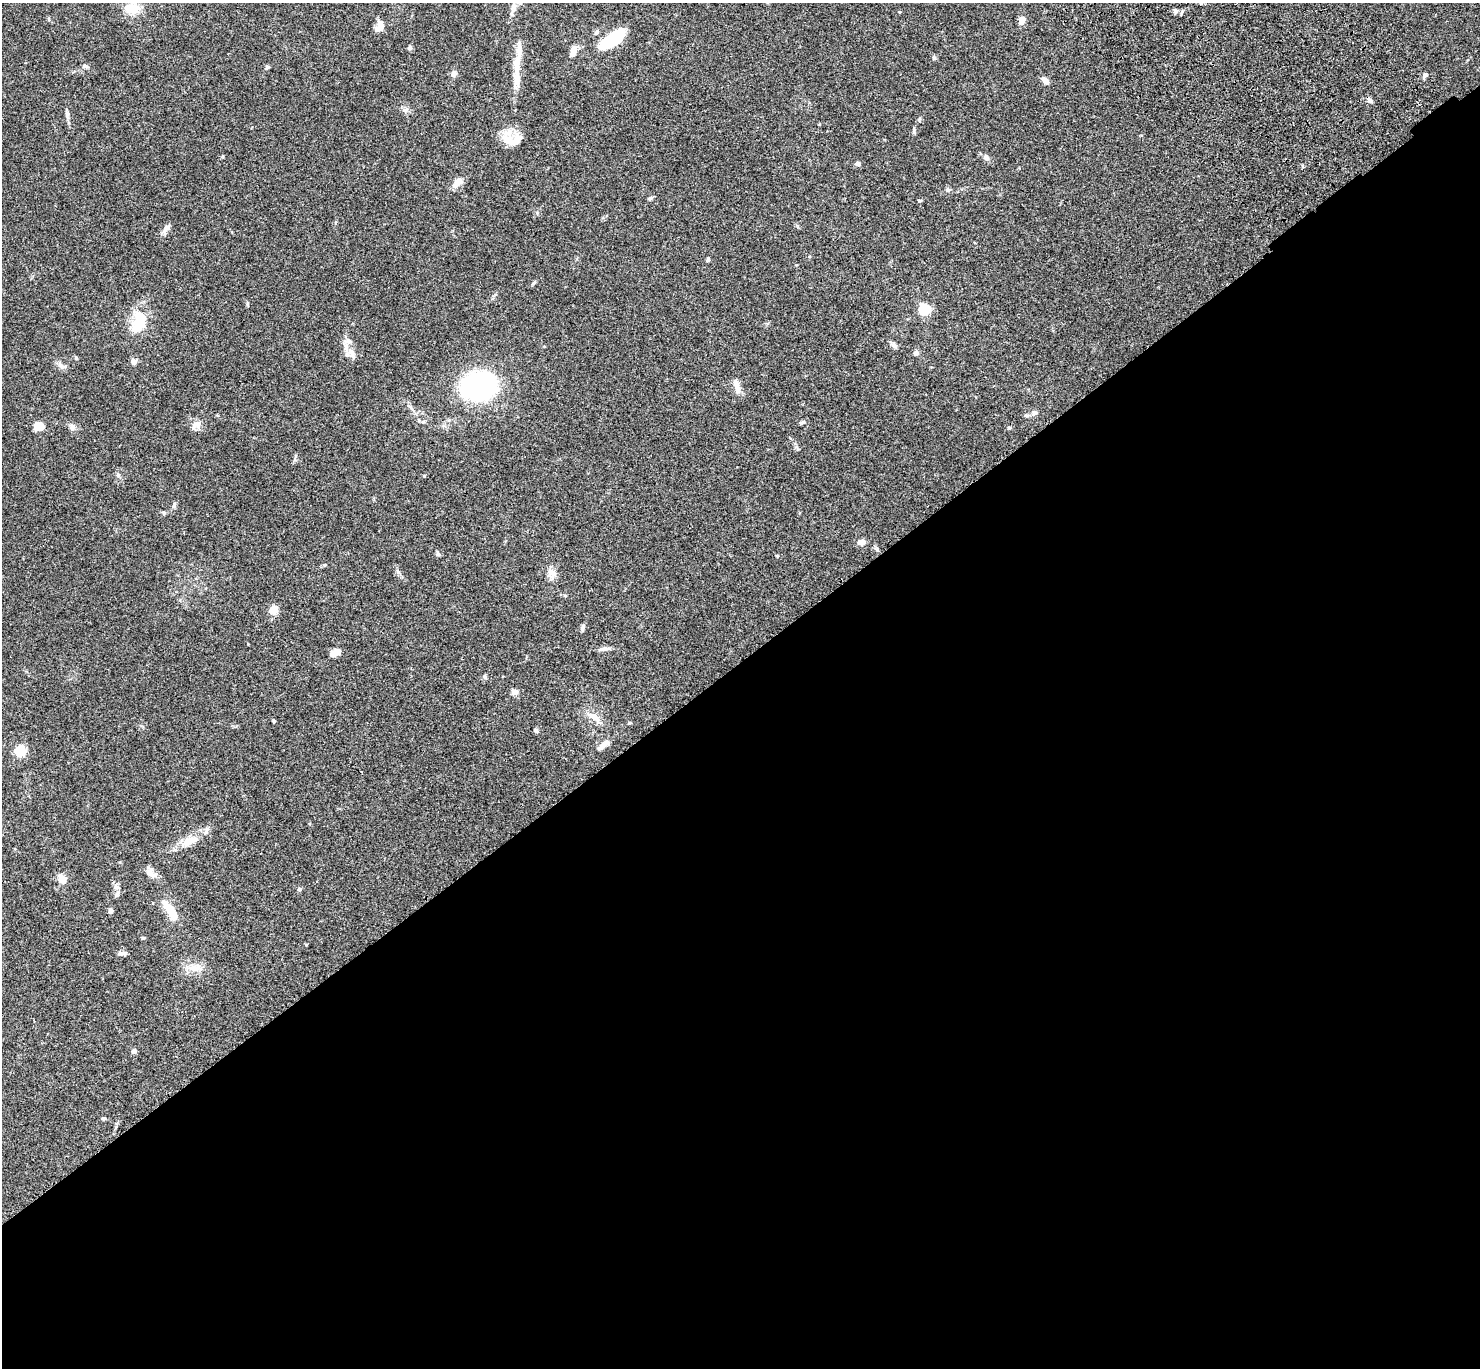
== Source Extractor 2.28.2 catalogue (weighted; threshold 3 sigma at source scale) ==
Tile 15 of 4 x 4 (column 3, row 4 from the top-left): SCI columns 3056-4533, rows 384-1749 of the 6110 x 6090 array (HDU 1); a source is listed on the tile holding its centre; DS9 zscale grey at full resolution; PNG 1482 x 1370 px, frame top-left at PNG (2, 3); no overlay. Shown black and unused: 52% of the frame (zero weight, under 3 of 4 exposures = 6% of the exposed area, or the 3 px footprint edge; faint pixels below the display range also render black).
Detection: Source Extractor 2.28.2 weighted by HDU 2 'WHT'; one run over the whole footprint, this tile lists its part. Background 0.0588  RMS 0.0052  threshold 0.0236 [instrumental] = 3 sigma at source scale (4.5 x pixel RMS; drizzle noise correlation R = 1.50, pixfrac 1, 0.05/0.05 arcsec/px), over >= 5 px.
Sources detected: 89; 6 inside a brighter listed object's ellipse — not listed separately; the other 83 listed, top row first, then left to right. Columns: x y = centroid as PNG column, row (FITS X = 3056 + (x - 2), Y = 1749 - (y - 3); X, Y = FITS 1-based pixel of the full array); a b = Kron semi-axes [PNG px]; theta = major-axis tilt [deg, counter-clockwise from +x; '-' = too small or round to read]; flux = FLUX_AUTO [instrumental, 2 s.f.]
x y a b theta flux
514 6 15 8 88 3.5
132 9 20 14 -4 8.3
1175 11 8 4 82 0.91
49 19 6 4 -72 0.59
1022 20 8 6 73 4.1
380 26 15 8 64 4
596 32 8 6 55 1.2
611 40 28 11 34 28
410 47 5 5 - 1.1
573 51 14 7 70 3.8
934 58 5 5 - 0.78
517 64 34 10 86 8.8
85 66 7 5 -22 0.97
454 73 9 7 69 1.9
1425 75 8 4 71 1.1
1045 81 9 6 -49 2.8
1369 100 8 6 -53 1.6
405 110 7 6 - 1.4
67 114 11 5 -80 1.5
506 140 31 13 85 7.4
986 157 9 7 -46 1.8
858 164 6 5 - 1.6
458 181 15 10 38 3.9
948 190 7 5 -12 1.2
650 198 7 5 40 0.88
920 200 6 3 -7 0.5
166 228 15 6 56 2.4
708 260 5 4 - 0.83
247 304 6 4 -89 0.59
924 309 5 5 - 50
138 322 30 17 81 16
894 345 10 6 -64 1.6
916 353 8 7 - 1.4
352 354 16 7 -76 3.4
76 358 5 4 - 0.72
133 362 6 6 - 2.4
60 364 12 5 -58 1.9
478 385 31 24 7 120
737 387 21 7 -74 4.1
410 407 12 4 -43 1.8
1034 413 9 7 33 1.5
423 422 6 4 19 0.69
802 422 9 4 19 0.93
197 425 14 10 12 3.2
39 426 10 8 -3 6.2
72 427 9 7 -55 1.8
1009 427 5 4 - 0.62
295 456 9 3 68 0.79
118 475 6 6 - 1
424 476 5 4 - 0.4
174 505 10 5 71 1.2
164 512 6 5 - 0.81
861 542 10 7 -4 2.6
438 554 6 6 - 1.1
777 556 5 3 - 0.41
398 572 8 4 -53 1.1
551 573 13 11 -67 3.7
565 596 6 4 -2 0.58
274 610 12 10 71 4.3
582 627 9 5 77 1.3
604 649 15 5 10 2.1
335 653 12 6 26 4.6
485 677 7 6 - 0.98
514 692 7 7 - 2.8
594 717 22 9 -37 5.4
274 721 4 4 - 0.56
630 723 5 4 - 0.54
536 730 5 4 - 1.2
604 745 18 6 35 3.6
20 751 9 8 - 12
190 841 25 11 29 9.4
150 872 14 10 -25 3.5
62 879 10 8 -53 4.9
299 889 6 4 15 0.94
117 894 10 6 80 1.7
170 909 27 8 -55 11
111 911 5 5 - 1.6
143 938 5 4 - 0.57
306 945 5 3 - 0.39
122 953 12 5 3 1.7
195 967 21 11 4 6.4
134 1051 6 5 - 1.4
104 1118 8 4 0 0.68
Unlisted compact peaks at least as high as the median listed source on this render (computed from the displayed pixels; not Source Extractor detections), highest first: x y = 914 130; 267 67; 223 156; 796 447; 533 283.